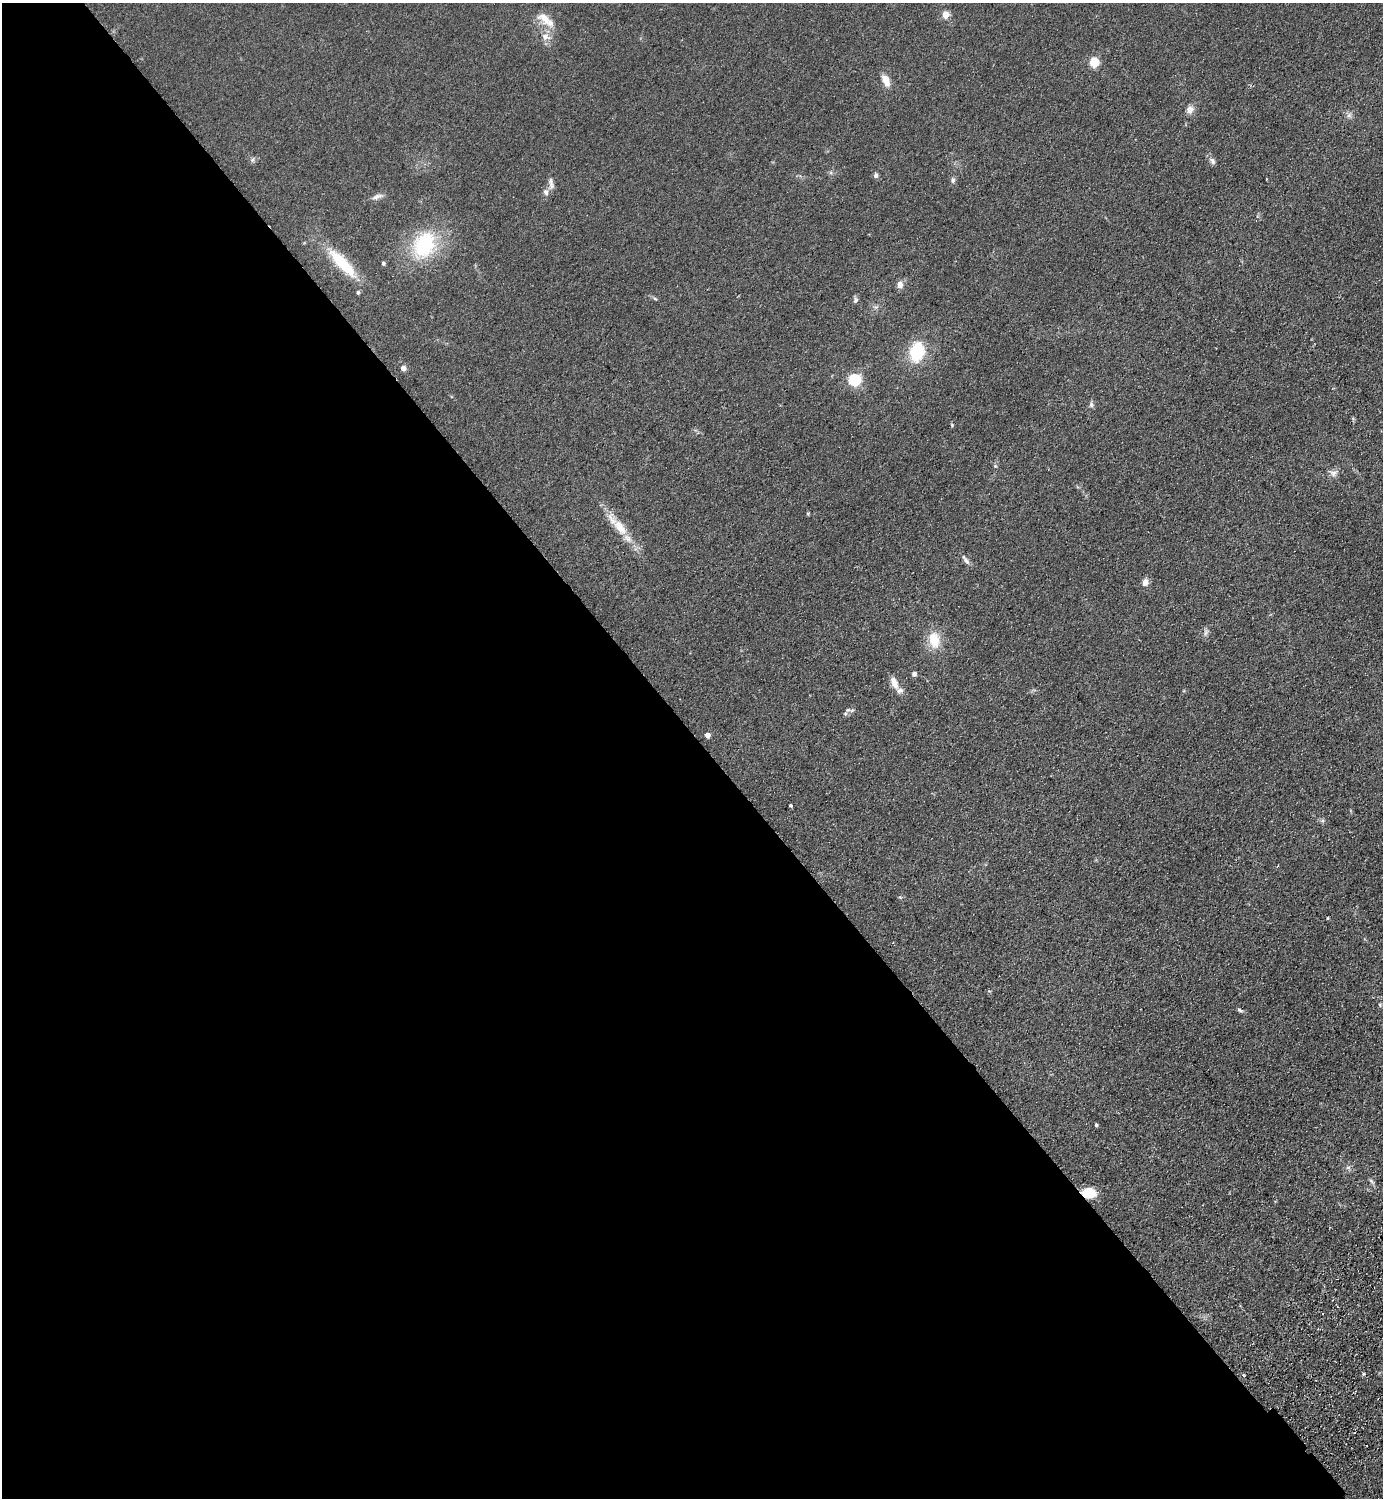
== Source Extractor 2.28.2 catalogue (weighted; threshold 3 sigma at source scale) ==
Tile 9 of 4 x 4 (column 1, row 3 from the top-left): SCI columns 343-1723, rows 1541-3036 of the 6066 x 6071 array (HDU 1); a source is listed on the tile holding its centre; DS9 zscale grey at full resolution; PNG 1385 x 1500 px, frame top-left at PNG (2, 3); no overlay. Shown black and unused: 51% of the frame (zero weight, under 2 of 3 exposures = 3% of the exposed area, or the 3 px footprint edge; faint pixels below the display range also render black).
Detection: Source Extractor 2.28.2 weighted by HDU 2 'WHT'; one run over the whole footprint, this tile lists its part. Background 0.0686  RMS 0.0096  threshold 0.043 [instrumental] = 3 sigma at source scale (4.5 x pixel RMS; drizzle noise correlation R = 1.50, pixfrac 1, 0.05/0.05 arcsec/px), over >= 5 px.
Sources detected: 52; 2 inside a brighter listed object's ellipse — not listed separately; the other 50 listed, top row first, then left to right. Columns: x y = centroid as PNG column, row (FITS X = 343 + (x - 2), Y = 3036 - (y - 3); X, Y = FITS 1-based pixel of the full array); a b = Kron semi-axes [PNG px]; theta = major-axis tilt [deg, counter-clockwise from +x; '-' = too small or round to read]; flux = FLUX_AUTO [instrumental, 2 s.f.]
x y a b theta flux
945 15 5 4 - 20
544 18 22 12 -45 13
546 37 14 9 -18 7.2
1093 62 5 5 - 46
886 80 13 7 -65 10
1190 110 10 9 - 5.4
1349 115 7 6 - 2.6
253 160 8 4 81 1.6
1212 161 11 6 -54 3.2
876 175 7 6 - 2
953 180 8 6 89 2.3
551 183 17 6 -75 4.1
546 192 9 7 -72 3.5
377 196 15 6 19 4.1
424 245 29 22 65 71
342 263 37 11 -47 44
383 263 4 4 - 1.9
900 284 9 7 84 5.5
358 292 4 4 - 1.6
655 299 6 4 -20 1.2
855 300 8 6 66 2.3
917 352 20 14 79 40
403 368 5 5 - 6.8
854 380 6 5 - 130
1091 405 7 6 - 2.4
952 425 6 3 -72 0.95
995 466 5 4 - 1.1
1333 473 10 8 8 4.4
808 514 5 4 - 1.1
620 527 28 13 -52 20
966 560 16 5 -55 3.4
1145 582 10 7 75 4.8
1206 632 9 5 67 2.7
934 640 19 13 -79 21
914 674 5 5 - 2.6
894 683 15 8 -67 8.5
852 710 7 4 19 1.7
845 714 7 5 55 2
707 735 4 4 - 7.3
790 805 3 3 - 3.5
1322 821 6 4 19 1.4
1327 918 3 3 - 0.88
1380 1005 6 3 -72 1.1
1240 1010 9 4 -19 2
1096 1125 4 3 - 1.5
1348 1167 7 4 0 1.9
1371 1181 7 4 -45 1.7
1089 1193 15 10 -6 18
1363 1374 5 3 - 1
1243 1375 4 3 - 1.6
Overlapping masked pixels (flux is a lower limit): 1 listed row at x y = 1089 1193